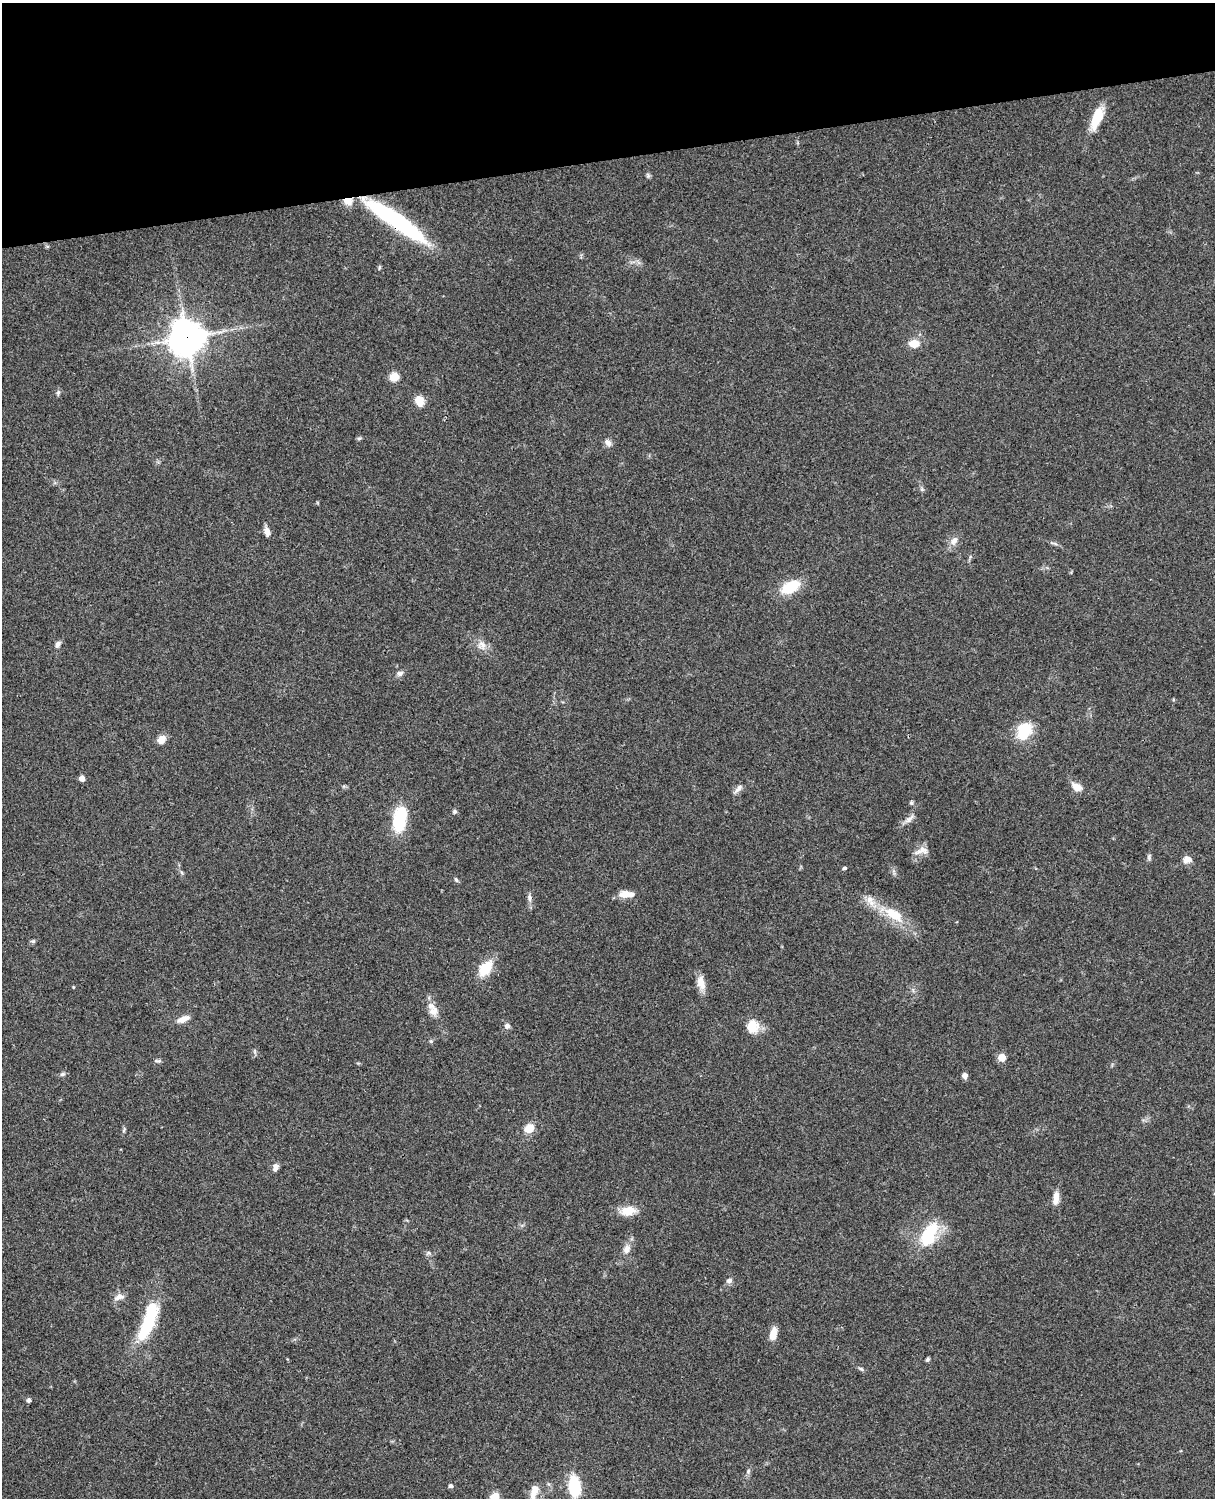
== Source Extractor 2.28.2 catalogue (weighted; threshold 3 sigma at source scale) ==
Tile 3 of 4 x 3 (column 3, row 1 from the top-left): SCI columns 2545-3757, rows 3270-4765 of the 5088 x 4929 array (HDU 1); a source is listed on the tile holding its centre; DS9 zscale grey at full resolution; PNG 1217 x 1500 px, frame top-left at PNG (2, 3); no overlay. Shown black and unused: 10% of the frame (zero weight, under 3 of 4 exposures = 6% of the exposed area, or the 3 px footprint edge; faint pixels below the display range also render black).
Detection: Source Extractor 2.28.2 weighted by HDU 2 'WHT'; one run over the whole footprint, this tile lists its part. Background 0.076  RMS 0.0057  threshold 0.0257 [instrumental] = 3 sigma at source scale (4.5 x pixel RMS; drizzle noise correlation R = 1.50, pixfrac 1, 0.05/0.05 arcsec/px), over >= 5 px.
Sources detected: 72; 4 inside a brighter listed object's ellipse — not listed separately; the other 68 listed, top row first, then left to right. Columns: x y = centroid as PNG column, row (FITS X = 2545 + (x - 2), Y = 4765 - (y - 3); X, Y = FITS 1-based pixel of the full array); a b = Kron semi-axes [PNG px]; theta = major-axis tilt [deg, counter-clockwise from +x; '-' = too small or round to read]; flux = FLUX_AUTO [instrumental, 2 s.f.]
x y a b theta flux
1097 118 30 11 67 13
648 175 7 5 -70 1
348 201 9 8 - 6.3
395 220 76 15 -35 71
379 267 7 3 82 0.72
187 337 12 11 - 1100
914 343 10 7 7 7.9
394 377 8 7 - 8.9
58 392 8 5 64 1.2
420 401 10 8 -84 8
359 438 6 4 2 0.79
608 442 10 7 -48 2.7
267 532 10 6 -73 3.8
954 541 12 8 61 3.7
790 587 20 11 28 18
58 644 9 6 58 1.8
482 645 13 12 - 4.4
400 673 9 7 17 1.9
1024 731 20 15 67 19
161 739 9 8 - 5
82 778 5 4 - 4.5
1076 787 12 8 -34 5.8
738 788 15 6 48 2.6
911 803 5 5 - 0.95
455 811 6 6 - 1
909 819 17 6 44 3.1
399 820 22 11 81 34
922 851 19 9 13 4.4
1149 857 11 3 86 1.1
1187 859 10 8 -7 3.8
845 868 5 4 - 0.89
456 880 6 4 -71 1.1
625 894 15 9 8 5.5
529 898 10 6 -80 2
894 914 29 13 -31 16
33 941 6 5 - 0.92
485 968 12 8 52 19
701 983 19 10 -76 5.8
73 987 4 3 - 0.42
434 1011 12 12 - 4.4
183 1019 15 6 23 4.5
507 1026 7 6 - 2.1
752 1027 16 15 - 9
431 1041 5 4 - 0.77
1002 1057 5 5 - 12
157 1061 9 4 -4 1.2
62 1074 7 5 20 1.1
965 1075 6 6 - 2.4
529 1128 10 8 27 7.1
124 1130 6 4 71 0.87
275 1167 10 7 75 2.3
1056 1198 17 7 83 4.8
628 1211 19 11 6 8.7
929 1234 33 17 62 24
627 1249 12 9 71 4
429 1253 7 4 0 1.1
729 1280 8 6 18 1.8
119 1297 15 8 20 3.4
147 1324 42 13 64 33
773 1334 14 7 79 6.3
928 1359 5 4 - 1.1
861 1369 6 5 - 0.97
29 1400 4 4 - 1.8
748 1471 8 5 71 1.3
451 1486 5 5 - 1.2
575 1486 19 10 -84 27
534 1491 22 10 72 6.8
495 1497 5 5 - 20
Overlapping masked pixels (flux is a lower limit): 3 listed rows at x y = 348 201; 395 220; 187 337
Isophote crosses this tile's border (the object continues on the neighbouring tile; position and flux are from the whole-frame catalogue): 1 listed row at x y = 495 1497